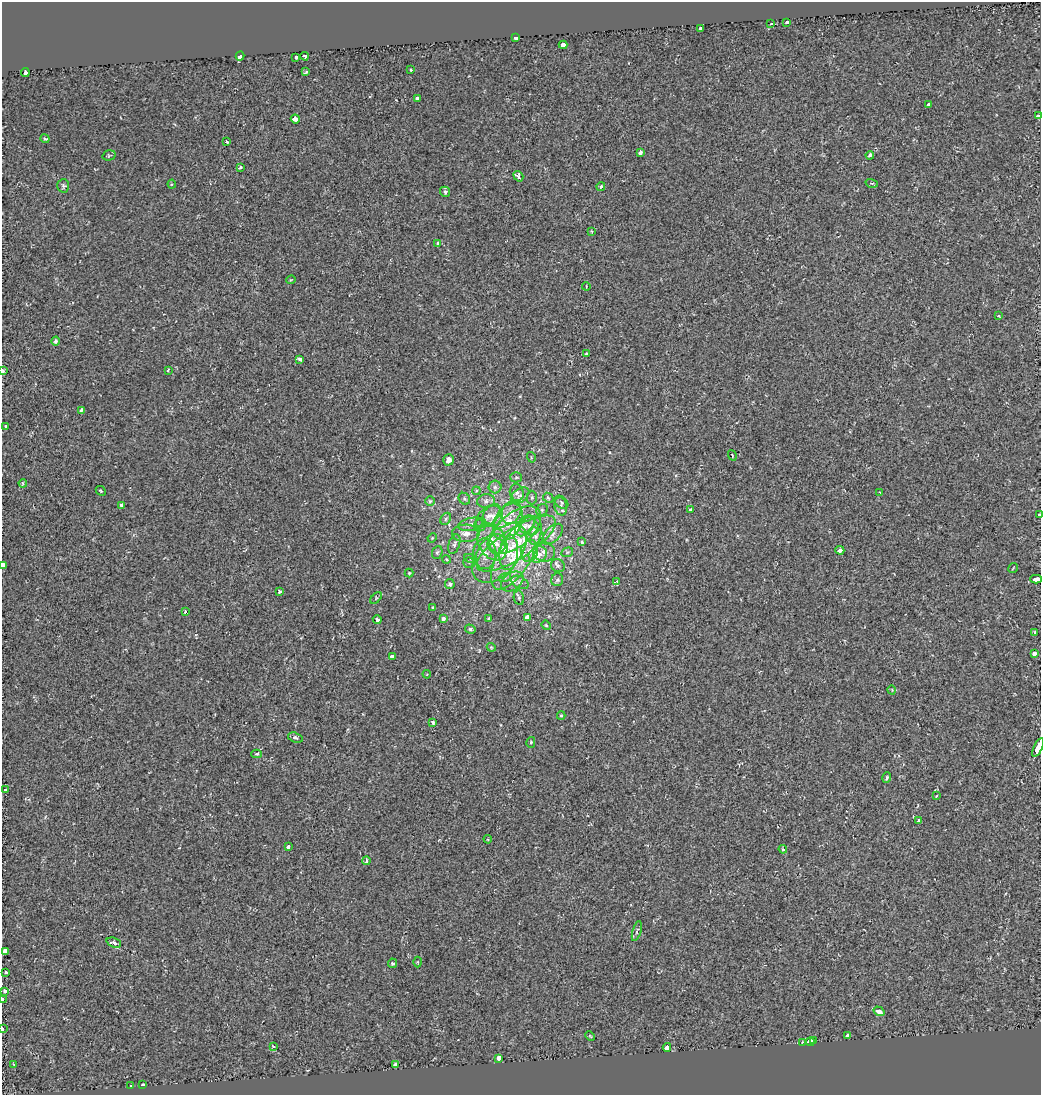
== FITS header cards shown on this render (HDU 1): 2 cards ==
NAXIS1  =                 1039
NAXIS2  =                 1093

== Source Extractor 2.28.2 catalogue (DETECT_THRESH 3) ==
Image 1039 x 1093 px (HDU 1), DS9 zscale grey, 1 PNG px = 1 image px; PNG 1043 x 1097 px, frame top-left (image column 1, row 1093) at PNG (2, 2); each listed source drawn as its Kron ellipse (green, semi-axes under 4 px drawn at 4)
Background 0.00107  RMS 0.0051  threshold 0.0154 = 3 sigma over >= 5 px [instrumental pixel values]
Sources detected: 157; all 157 listed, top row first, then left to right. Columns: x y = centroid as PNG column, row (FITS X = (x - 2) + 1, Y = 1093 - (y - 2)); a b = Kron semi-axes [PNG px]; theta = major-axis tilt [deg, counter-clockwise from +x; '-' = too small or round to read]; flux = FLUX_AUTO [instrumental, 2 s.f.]
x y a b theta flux
787 23 3 3 - 30
771 24 3 3 - 5.4
700 29 4 3 - 3
516 37 4 3 - 11
563 45 4 4 - 4.5
240 56 4 3 - 12
305 56 4 4 - 1.2
296 57 3 3 - 2.2
411 70 3 3 - 0.71
306 72 3 3 - 0.57
25 73 4 3 - 10
417 98 4 3 - 3.4
929 105 3 3 - 3
1038 116 4 3 - 7.4
295 119 5 4 - 5.9
45 139 4 4 - 0.54
227 142 4 2 - 0.36
640 152 4 4 - 0.88
109 155 7 5 15 0.51
870 155 4 3 - 2.2
240 167 4 3 - 0.73
518 176 5 4 - 3.6
872 183 6 4 -16 0.51
172 184 4 4 - 0.37
63 186 7 6 - 0.73
601 186 4 3 - 0.8
445 192 5 4 - 0.92
591 231 3 2 - 0.25
438 243 4 3 - 2.3
291 280 4 3 - 0.27
586 286 4 2 - 0.22
998 316 4 3 - 0.35
55 341 4 4 - 0.69
586 353 3 2 - 0.51
299 359 4 3 - 1.3
168 370 3 2 - 0.36
3 371 3 2 - 5.9
81 410 4 4 - 0.47
6 426 3 3 - 1.5
732 455 5 3 - 0.45
531 457 5 3 - 0.32
449 460 5 5 - 2.2
516 477 5 5 - 0.55
23 483 4 3 - 0.58
495 487 6 6 - 0.95
101 491 5 3 - 0.36
476 491 4 3 - 0.31
879 492 4 3 - 0.31
517 493 9 7 -74 1.2
520 495 10 6 37 1.7
532 497 7 5 89 0.67
548 498 6 4 -44 0.51
464 499 6 5 - 0.63
430 501 5 5 - 0.45
486 501 9 6 9 1.4
561 502 8 5 -42 0.65
122 505 4 4 - 0.88
561 506 9 6 -79 1.5
542 510 6 5 - 0.75
691 510 4 3 - 1.4
511 512 12 9 60 2.7
1039 515 3 2 - 9.3
488 516 15 8 40 3
493 516 10 10 - 3
446 519 6 5 - 0.73
508 522 19 13 63 8.3
471 524 12 6 11 1.6
480 525 7 5 50 0.98
525 526 12 8 50 2.5
529 526 10 8 -32 2.4
515 530 31 16 40 15
466 533 14 8 1 2.4
553 534 13 7 45 2.1
535 536 9 8 - 2.2
432 538 5 3 - 0.32
492 542 19 13 -64 7.8
582 542 4 4 - 0.44
454 544 10 5 71 0.98
497 544 10 9 - 2.6
516 544 46 15 32 19
840 550 4 3 - 1.5
530 551 11 8 78 2.7
437 552 6 5 - 0.54
544 552 11 9 -17 2.3
567 552 6 4 21 0.43
499 553 35 20 50 17
509 553 17 9 82 4
516 553 41 16 60 20
485 554 15 11 -90 4.1
538 554 9 7 24 3.2
446 559 4 3 - 0.32
471 559 7 4 -19 0.68
469 563 5 5 - 0.64
3 565 3 3 - 22
558 566 7 6 - 0.87
1013 568 5 2 - 0.28
409 573 4 4 - 0.37
505 577 6 4 18 0.58
1036 579 5 3 - 20
557 580 6 6 - 0.7
512 582 12 8 35 2.7
520 582 9 6 -29 0.9
617 582 4 3 - 3
450 584 5 5 - 0.6
279 592 3 3 - 3.4
376 598 7 4 46 0.44
519 598 7 5 -79 0.59
433 607 4 3 - 0.33
185 612 3 3 - 0.68
527 617 4 3 - 2
443 618 4 3 - 1.4
489 618 4 3 - 0.32
377 619 4 3 - 1.7
546 625 5 4 - 0.38
470 629 5 4 - 0.66
1035 632 3 3 - 2.3
491 647 4 3 - 0.29
1035 654 3 3 - 8.6
392 656 4 3 - 1.3
427 674 4 3 - 0.26
892 690 4 3 - 0.24
561 715 4 4 - 0.43
432 723 4 3 - 1.1
295 738 7 5 -18 0.87
531 742 5 4 - 0.5
1038 748 10 3 65 29
257 754 5 4 - 0.6
887 778 5 4 - 0.87
5 790 3 3 - 5.3
936 796 3 2 - 0.3
919 821 3 3 - 1.9
488 839 4 4 - 0.38
288 846 4 3 - 5.6
783 849 4 3 - 0.45
366 861 4 3 - 1.3
637 931 10 3 74 0.64
114 943 7 4 -21 1.7
5 951 4 3 - 21
418 962 5 3 - 0.33
392 963 5 4 - 0.8
5 972 3 3 - 3.2
5 991 3 3 - 3.7
2 999 4 2 - 5.3
879 1011 6 4 -32 3.7
2 1029 4 2 - 1.4
590 1036 5 3 - 0.32
848 1036 4 3 - 18
814 1041 4 3 - 17
802 1042 4 3 - 0.39
810 1042 4 3 - 22
273 1046 3 2 - 0.31
667 1047 4 3 - 5.9
499 1058 4 3 - 15
14 1064 3 2 - 0.33
396 1065 4 3 - 7.7
143 1085 4 3 - 4.3
131 1086 3 3 - 0.73
At the frame edge (FLAGS 8, measured only in part): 8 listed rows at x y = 1038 116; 3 371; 1039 515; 3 565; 1036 579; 1038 748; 2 999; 2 1029